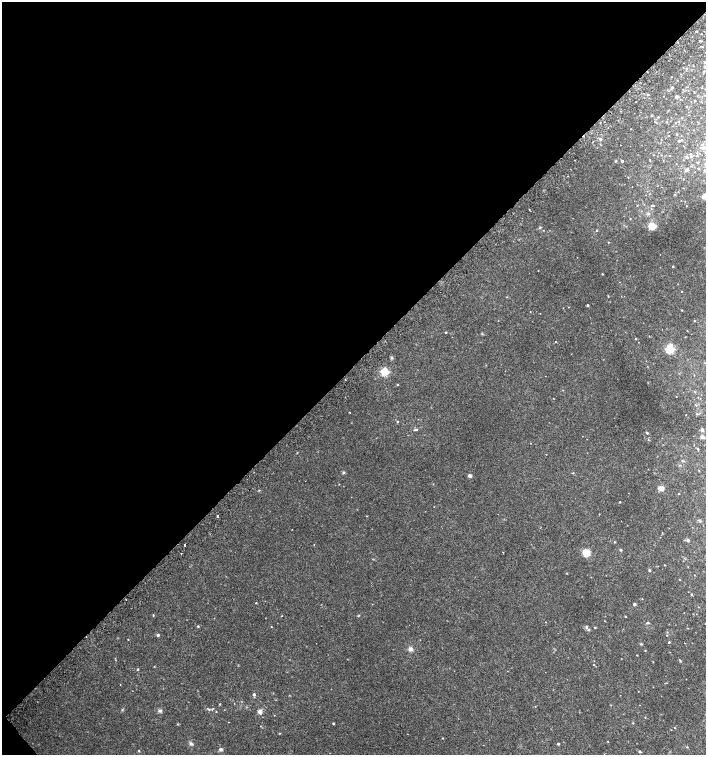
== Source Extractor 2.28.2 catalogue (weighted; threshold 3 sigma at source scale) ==
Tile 5 of 4 x 4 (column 1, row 2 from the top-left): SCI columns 182-1589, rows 3047-4551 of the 6060 x 6084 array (HDU 1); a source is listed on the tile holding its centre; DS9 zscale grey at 2 x 2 block average (1 PNG px = mean of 2 x 2 image px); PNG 708 x 757 px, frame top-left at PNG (2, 2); no overlay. Shown black and unused: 49% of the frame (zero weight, under 2 of 3 exposures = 2% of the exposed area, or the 3 px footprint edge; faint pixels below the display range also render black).
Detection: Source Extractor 2.28.2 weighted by HDU 2 'WHT'; one run over the whole footprint, this tile lists its part. Background 0.0224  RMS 0.0055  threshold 0.0248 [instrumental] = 3 sigma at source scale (4.5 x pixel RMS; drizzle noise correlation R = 1.50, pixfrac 1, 0.0396/0.0396 arcsec/px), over >= 5 px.
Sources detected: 118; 2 inside a brighter listed object's ellipse — not listed separately; the other 116 listed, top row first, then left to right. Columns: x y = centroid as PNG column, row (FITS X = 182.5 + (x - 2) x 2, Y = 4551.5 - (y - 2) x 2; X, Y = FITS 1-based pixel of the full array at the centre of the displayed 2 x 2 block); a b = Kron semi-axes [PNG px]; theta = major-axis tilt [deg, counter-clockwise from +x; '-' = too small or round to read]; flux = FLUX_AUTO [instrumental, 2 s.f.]
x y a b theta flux
696 31 2 2 - 0.68
700 41 3 2 - 0.99
702 46 3 2 - 0.55
705 62 3 2 - 0.79
686 68 2 2 - 0.69
672 87 3 2 - 1.7
702 88 2 2 - 0.38
648 94 3 2 - 1.1
677 97 3 3 - 2.5
636 101 2 2 - 0.51
695 101 2 2 - 0.85
651 115 2 2 - 1.1
658 117 2 2 - 0.66
666 122 3 2 - 0.53
678 122 3 2 - 0.65
630 129 2 2 - 0.36
677 134 3 2 - 0.68
600 139 3 2 - 2.2
681 140 3 2 - 1
679 141 2 2 - 1
593 142 2 2 - 0.67
703 148 3 3 - 3.1
691 156 4 3 - 1.3
687 157 3 3 - 1.7
615 161 3 2 - 0.76
622 161 2 2 - 1.7
705 164 3 3 - 1
686 170 5 3 - 2.5
628 177 2 2 - 0.51
704 196 3 2 - 23
637 205 2 2 - 0.68
651 205 3 3 - 1.2
686 206 2 2 - 0.38
529 209 2 2 - 1.5
648 213 3 3 - 1.3
652 226 6 5 - 15
540 228 3 2 - 0.86
597 230 3 2 - 0.79
608 242 2 2 - 0.61
673 266 2 2 - 0.94
602 274 2 2 - 0.86
681 291 2 2 - 0.46
608 296 3 2 - 0.58
587 305 2 2 - 1.7
569 307 2 2 - 0.42
682 310 2 2 - 0.55
694 321 3 2 - 0.54
446 332 2 2 - 0.93
635 339 2 2 - 0.67
670 349 3 3 - 120
392 357 4 4 - 1.5
385 372 3 3 - 88
397 385 3 2 - 0.81
676 396 2 2 - 0.38
349 412 2 2 - 0.99
697 414 3 2 - 0.84
397 421 3 2 - 0.95
416 429 6 3 10 1.5
702 430 4 3 - 1.9
647 433 3 3 - 1.5
702 437 2 2 - 10
648 440 2 2 - 0.6
343 472 4 3 - 1.4
469 476 2 2 - 6.3
661 488 6 6 - 4.8
679 493 2 2 - 0.47
620 502 2 2 - 0.94
218 516 2 2 - 6.1
698 520 3 2 - 0.83
688 540 3 3 - 1.8
614 542 3 2 - 0.8
184 545 3 2 - 1.4
314 545 2 2 - 0.49
620 550 3 3 - 1.1
503 552 2 2 - 2.3
586 553 5 5 - 19
181 554 2 2 - 1.2
665 565 2 2 - 0.53
649 570 4 3 - 1.1
566 573 2 2 - 0.53
691 594 3 2 - 0.8
126 599 2 2 - 0.53
256 603 2 2 - 0.57
634 604 2 2 - 2.8
153 615 3 2 - 0.77
625 616 2 2 - 0.68
647 623 4 3 - 1.3
198 626 3 2 - 1.1
586 627 5 3 - 1.6
595 627 2 2 - 0.79
158 635 4 3 - 1.5
666 635 2 2 - 0.44
128 639 2 2 - 0.51
669 642 2 2 - 1.3
411 649 5 5 - 3.7
637 655 2 2 - 0.48
680 661 4 2 - 0.83
594 664 2 2 - 0.55
137 669 2 2 - 0.99
254 694 3 2 - 2.6
220 704 2 2 - 0.79
209 709 6 2 -26 1.5
160 711 5 4 - 2.2
216 711 2 2 - 0.6
260 711 3 3 - 11
645 717 2 2 - 0.59
333 723 2 2 - 1
633 723 3 2 - 0.7
279 733 3 2 - 0.55
608 741 2 2 - 0.48
191 744 5 4 - 2.2
558 744 3 2 - 1.5
687 747 3 2 - 0.74
221 749 2 2 - 5.4
138 751 3 2 - 1
639 751 2 2 - 2
Isophote crosses this tile's border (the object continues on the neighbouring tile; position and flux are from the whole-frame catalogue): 2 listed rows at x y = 705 164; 704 196
Diffuse or blended objects may show on this block-average render without a row.